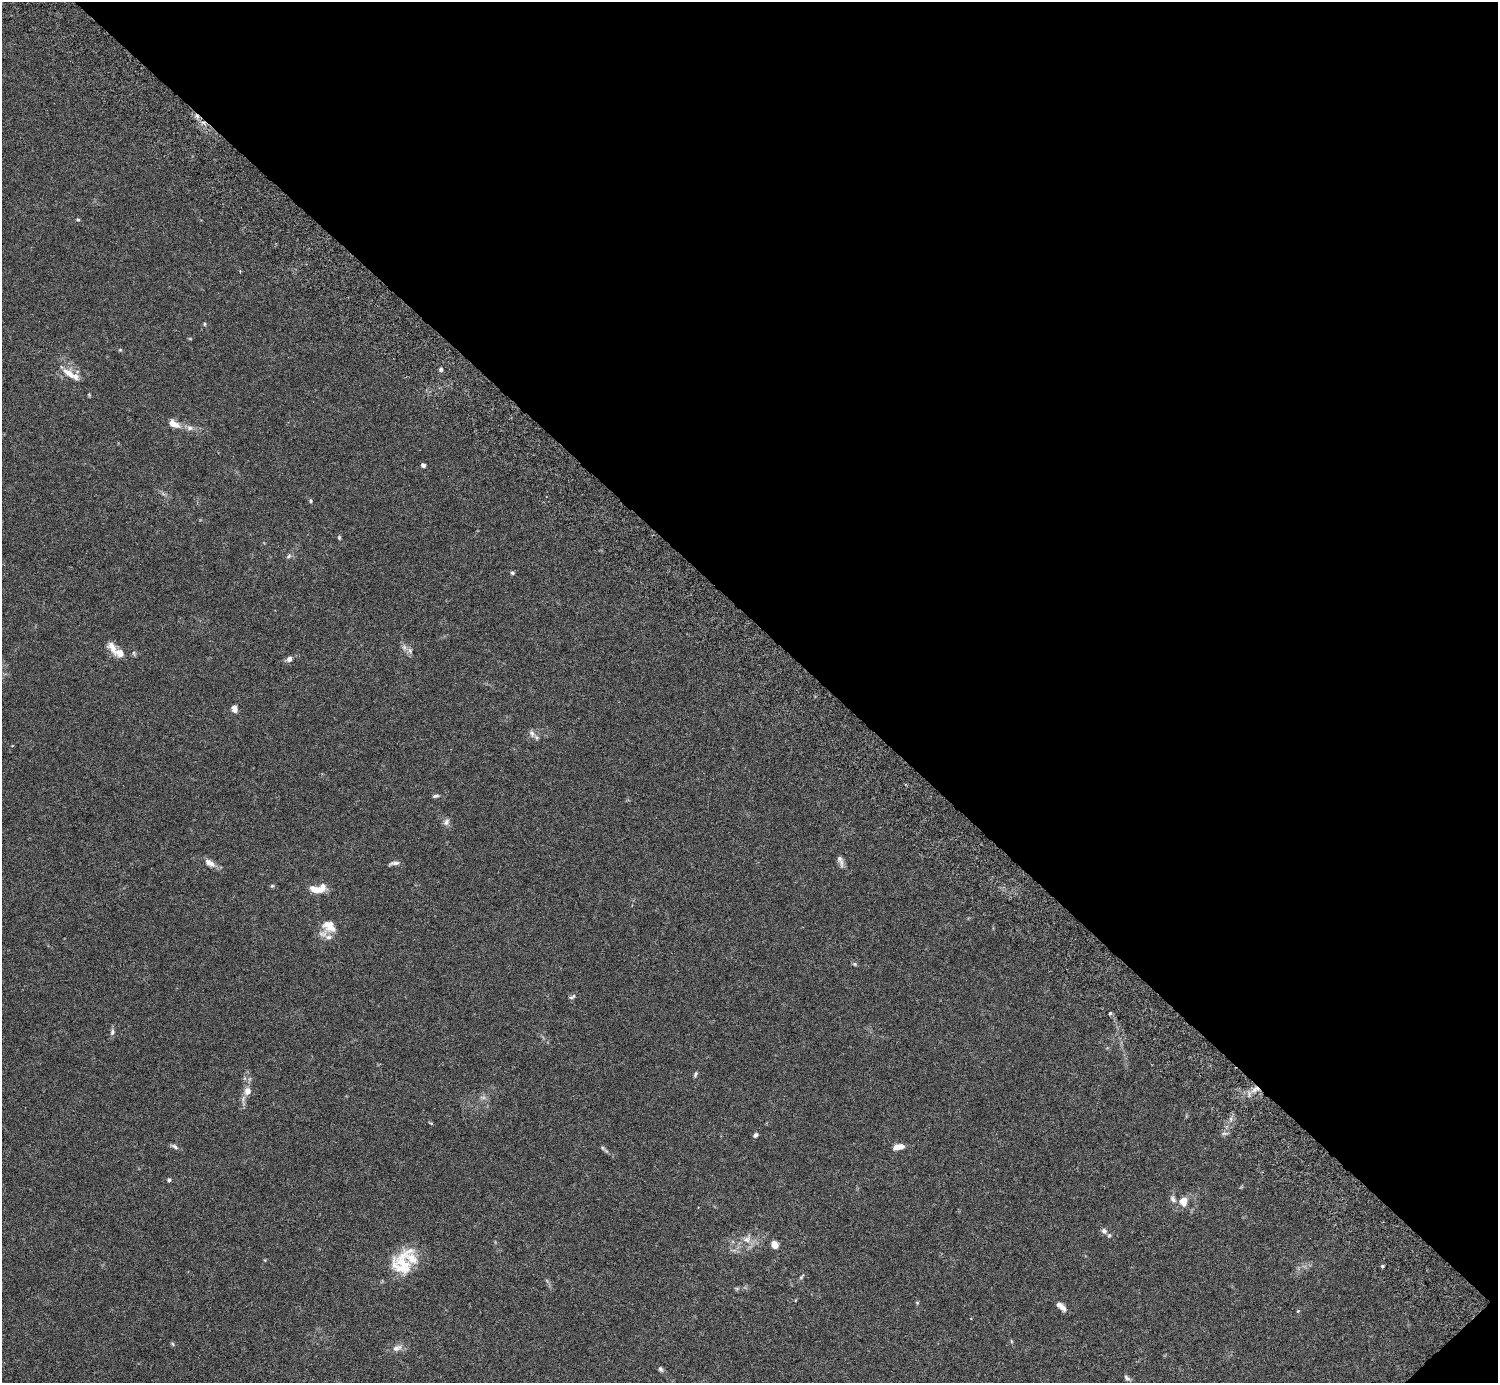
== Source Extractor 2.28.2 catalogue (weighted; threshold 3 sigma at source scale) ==
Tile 8 of 4 x 4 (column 4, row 2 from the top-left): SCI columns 4531-6026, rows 2968-4348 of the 6074 x 6074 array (HDU 1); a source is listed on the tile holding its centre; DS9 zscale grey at full resolution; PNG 1500 x 1385 px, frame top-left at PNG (2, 2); no overlay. Shown black and unused: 45% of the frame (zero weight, under 3 of 6 exposures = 3% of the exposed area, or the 3 px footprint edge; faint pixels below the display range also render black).
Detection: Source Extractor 2.28.2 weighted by HDU 2 'WHT'; one run over the whole footprint, this tile lists its part. Background 0.0198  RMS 0.002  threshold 0.00834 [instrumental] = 3 sigma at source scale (4.09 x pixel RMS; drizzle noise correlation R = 1.36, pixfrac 0.8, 0.05/0.05 arcsec/px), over >= 5 px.
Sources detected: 64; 3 too faint to see at this stretch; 1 cosmic-ray / hot-pixel residue — not listed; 7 inside a brighter listed object's ellipse — not listed separately; the other 53 listed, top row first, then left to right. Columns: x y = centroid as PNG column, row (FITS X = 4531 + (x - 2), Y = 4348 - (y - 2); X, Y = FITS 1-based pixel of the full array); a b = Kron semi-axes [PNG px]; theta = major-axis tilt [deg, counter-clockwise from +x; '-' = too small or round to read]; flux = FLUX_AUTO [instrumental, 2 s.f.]
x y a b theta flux
78 220 5 4 - 0.22
204 324 6 3 90 0.18
120 350 5 4 - 0.19
441 370 5 4 - 0.4
69 373 20 8 -37 2
174 424 15 9 -29 1.6
190 428 8 8 - 0.71
423 465 4 4 - 0.73
311 501 6 4 -85 0.23
339 537 5 4 - 0.23
289 556 8 5 51 0.4
512 573 5 5 - 0.31
112 647 19 10 -61 1.6
410 651 6 6 - 0.47
134 653 6 4 -72 0.27
289 659 7 6 - 0.72
234 709 8 6 -76 1.1
532 733 9 6 -53 0.74
436 796 8 4 9 0.36
446 822 11 7 63 0.68
840 861 17 6 -71 0.86
210 863 15 7 -30 1.4
394 863 13 4 9 0.61
272 886 6 3 18 0.22
315 889 15 7 -11 2.4
329 926 21 13 -32 2.6
855 964 6 5 - 0.27
573 997 9 5 41 0.39
1110 1013 4 4 - 0.31
112 1032 9 5 76 0.5
695 1074 8 4 65 0.3
1254 1090 10 5 45 1.1
247 1091 11 9 88 1.3
431 1123 5 3 - 0.19
755 1135 6 4 46 0.43
175 1146 11 5 -29 0.52
898 1147 12 6 11 1.7
169 1180 5 4 - 0.32
1173 1199 11 6 -51 0.66
1183 1201 6 6 - 2.6
1104 1231 8 7 - 0.56
747 1239 13 10 20 1.6
774 1245 6 5 - 2.1
402 1265 31 24 -75 6.6
1382 1266 3 3 - 0.65
801 1277 8 4 48 0.33
917 1303 5 5 - 0.2
1061 1306 12 5 -43 1.3
1298 1311 4 3 - 0.16
173 1344 6 4 -70 0.23
397 1348 14 7 22 1.1
661 1369 8 6 -60 0.41
1127 1378 10 5 -41 0.48